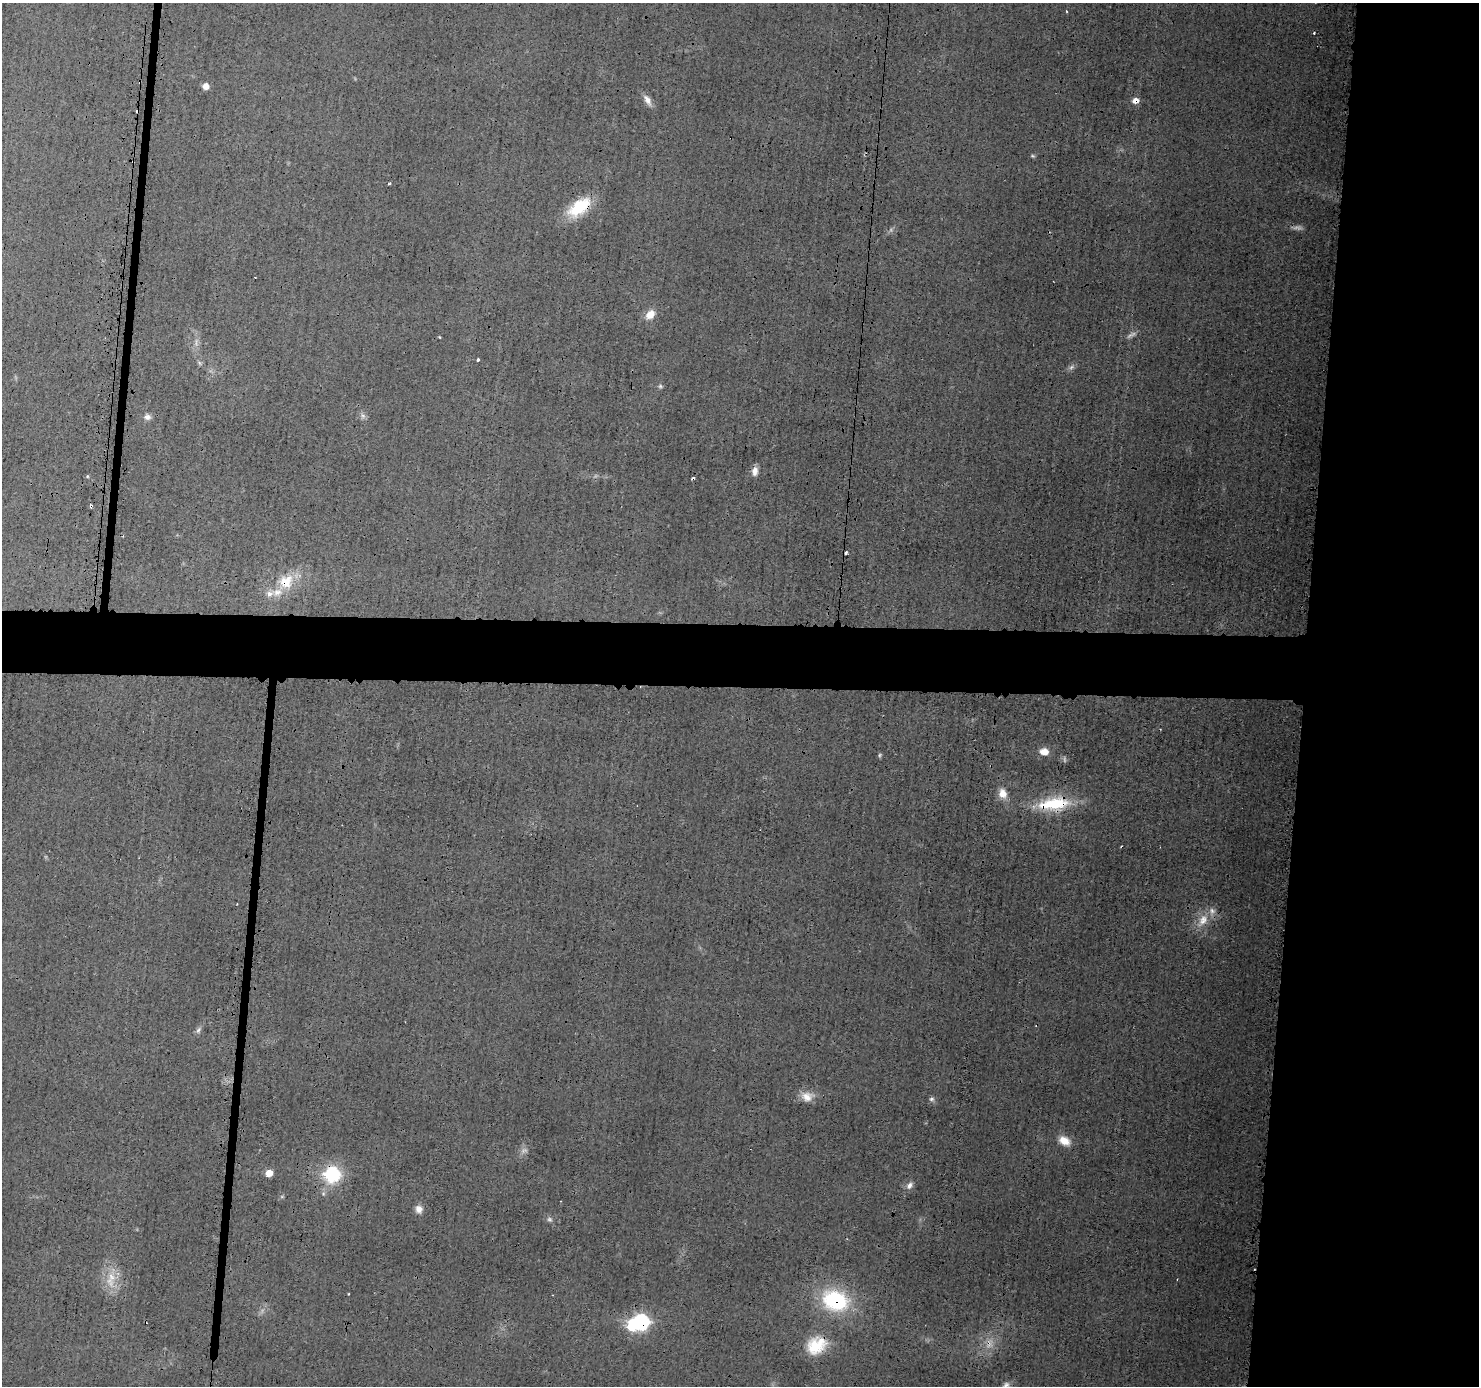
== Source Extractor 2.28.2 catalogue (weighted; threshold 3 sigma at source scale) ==
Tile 6 of 3 x 3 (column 3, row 2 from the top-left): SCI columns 2960-4436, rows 1494-2877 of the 4445 x 4464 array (HDU 1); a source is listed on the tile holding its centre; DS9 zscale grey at full resolution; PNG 1481 x 1388 px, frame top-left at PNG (2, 3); no overlay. Shown black and unused: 17% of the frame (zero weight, under 3 of 4 exposures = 1% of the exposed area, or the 3 px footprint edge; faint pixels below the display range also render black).
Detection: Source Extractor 2.28.2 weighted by HDU 2 'WHT'; one run over the whole footprint, this tile lists its part. Background 0.0141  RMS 0.0031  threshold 0.0139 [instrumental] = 3 sigma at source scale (4.5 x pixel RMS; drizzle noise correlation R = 1.50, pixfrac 1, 0.05/0.05 arcsec/px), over >= 5 px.
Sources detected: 56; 8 too faint to see at this stretch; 1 inside a brighter object's white glare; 6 cosmic-ray / hot-pixel residue — not listed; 3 inside a brighter listed object's ellipse — not listed separately; the other 38 listed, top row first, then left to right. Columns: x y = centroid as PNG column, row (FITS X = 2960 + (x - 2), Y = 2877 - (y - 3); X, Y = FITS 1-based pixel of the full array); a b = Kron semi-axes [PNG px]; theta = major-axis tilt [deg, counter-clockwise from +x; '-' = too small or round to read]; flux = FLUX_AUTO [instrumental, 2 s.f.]
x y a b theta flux
1067 11 4 2 - 0.28
1314 33 3 2 - 0.31
206 86 5 5 - 2.8
647 100 16 7 -61 2
1135 101 7 6 - 2.2
1033 156 6 5 - 0.45
133 161 3 2 - 0.58
579 207 27 13 37 16
650 314 13 9 42 3.4
439 337 4 2 - 0.22
478 359 3 3 - 0.59
660 386 6 5 - 0.56
363 416 8 7 - 1
147 417 9 8 - 1.3
755 471 11 7 82 2
87 476 4 4 - 0.35
91 506 4 3 - 0.8
286 582 22 18 46 9.7
1044 752 9 8 - 3.3
880 755 5 5 - 0.49
1003 793 13 10 -74 3.2
1054 804 44 17 7 17
1202 920 21 11 64 5
198 1030 10 5 58 0.96
807 1096 17 13 -13 3.7
931 1099 8 5 27 0.74
1064 1141 14 9 -33 4.1
269 1173 6 6 - 3.3
332 1175 10 10 - 27
909 1185 11 8 53 1.6
419 1209 9 9 - 2
111 1280 28 13 86 6.5
348 1294 3 2 - 0.26
835 1300 28 21 -19 30
641 1322 9 8 - 50
989 1344 17 9 70 3.4
816 1345 26 21 33 11
1006 1385 11 7 33 1.4
Overlapping masked pixels (flux is a lower limit): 11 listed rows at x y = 1135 101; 133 161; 579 207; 91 506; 286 582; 1054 804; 332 1175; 835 1300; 641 1322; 989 1344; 816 1345
Isophote crosses this tile's border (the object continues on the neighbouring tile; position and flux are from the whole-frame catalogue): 1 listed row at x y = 1006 1385